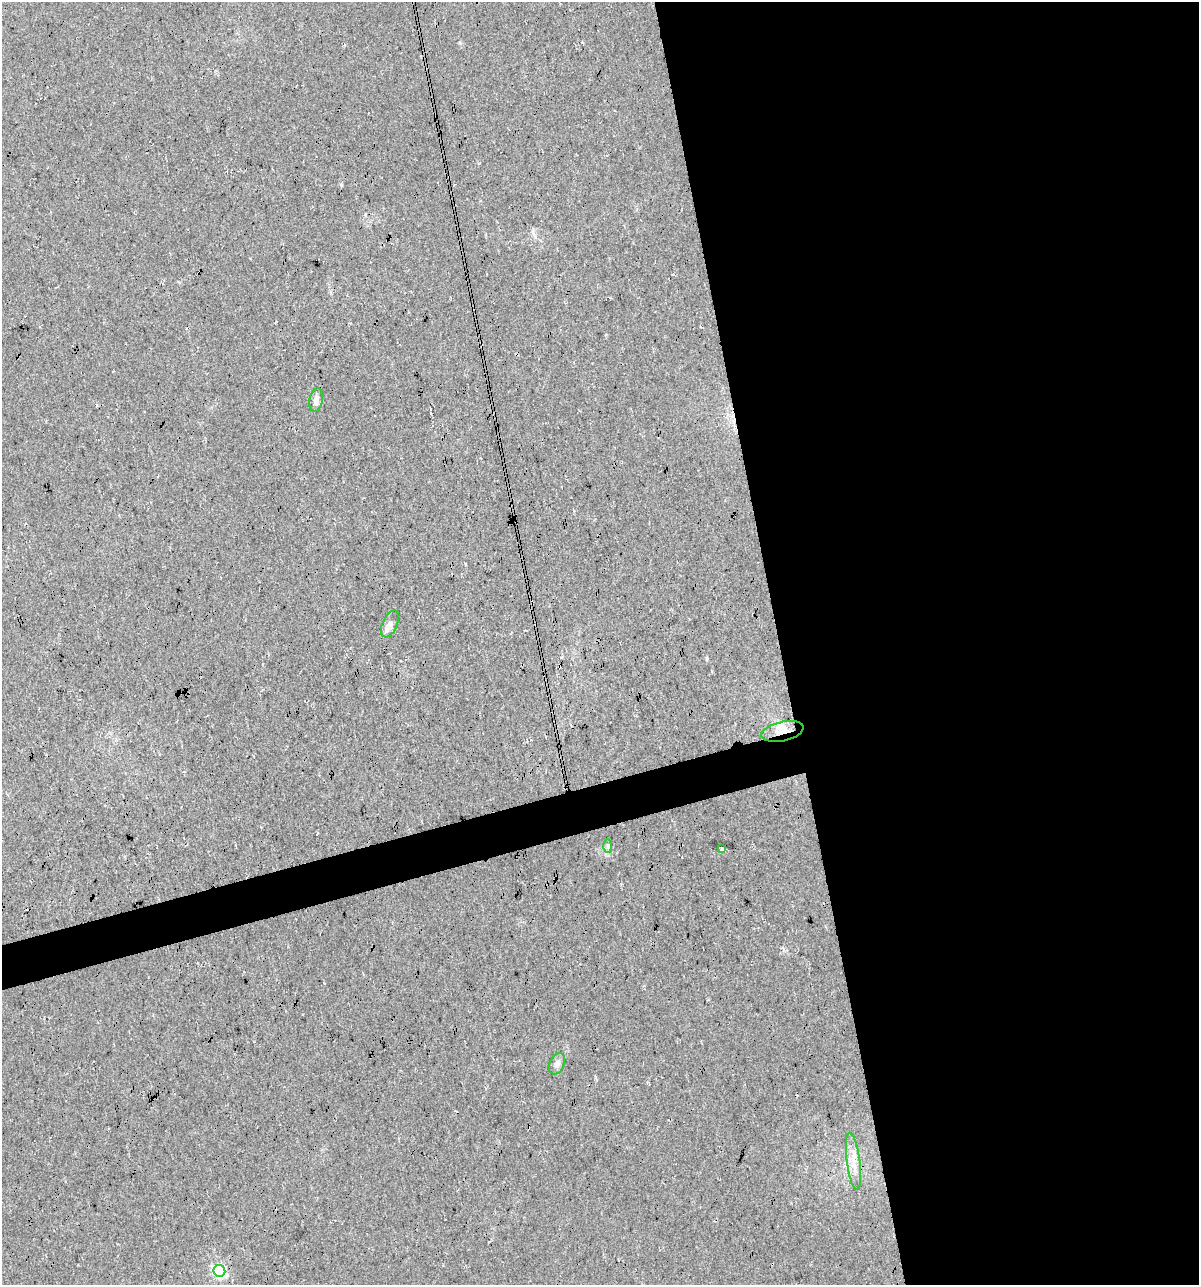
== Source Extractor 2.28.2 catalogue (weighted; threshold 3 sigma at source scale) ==
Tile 8 of 4 x 4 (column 4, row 2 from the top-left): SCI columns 3636-4832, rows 2565-3847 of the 4927 x 5129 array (HDU 1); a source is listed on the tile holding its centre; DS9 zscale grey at full resolution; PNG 1201 x 1287 px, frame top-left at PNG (2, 2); each listed source drawn as its Kron ellipse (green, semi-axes under 4 px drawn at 4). Shown black and unused: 38% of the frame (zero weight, under 3 of 4 exposures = <1% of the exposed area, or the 3 px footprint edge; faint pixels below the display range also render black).
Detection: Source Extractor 2.28.2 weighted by HDU 2 'WHT'; one run over the whole footprint, this tile lists its part. Background 0.0217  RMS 0.008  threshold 0.0359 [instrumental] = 3 sigma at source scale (4.5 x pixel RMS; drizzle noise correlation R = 1.50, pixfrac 1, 0.0396/0.0396 arcsec/px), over >= 5 px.
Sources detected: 8; all 8 listed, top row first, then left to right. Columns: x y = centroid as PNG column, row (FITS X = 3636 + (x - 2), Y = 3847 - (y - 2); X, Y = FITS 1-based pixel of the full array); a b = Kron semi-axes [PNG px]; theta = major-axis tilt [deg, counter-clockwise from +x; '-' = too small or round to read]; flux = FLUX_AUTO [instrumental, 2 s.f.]
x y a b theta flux
316 400 12 6 80 4.5
390 624 14 7 66 4.5
782 731 21 9 12 11
608 846 7 4 -89 1.6
722 849 4 3 - 9.7
557 1064 11 7 65 3.4
853 1161 29 6 -82 8.8
219 1271 6 6 - 110
Overlapping masked pixels (flux is a lower limit): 1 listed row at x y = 782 731